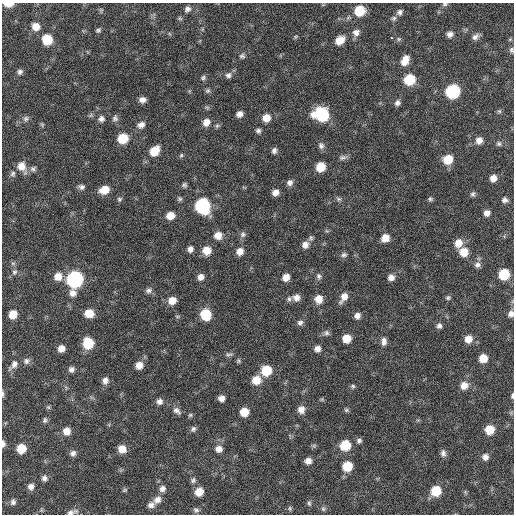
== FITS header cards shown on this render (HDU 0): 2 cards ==
NAXIS1  =                  512 / Axis length
NAXIS2  =                  512 / Axis length

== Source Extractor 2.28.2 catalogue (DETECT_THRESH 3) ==
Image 512 x 512 px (HDU 0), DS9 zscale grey, 1 PNG px = 1 image px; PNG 516 x 516 px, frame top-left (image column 1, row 512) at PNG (2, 3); no overlay
Background 59.4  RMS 8.4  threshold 25.3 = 3 sigma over >= 5 px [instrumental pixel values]
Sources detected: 162; all 162 listed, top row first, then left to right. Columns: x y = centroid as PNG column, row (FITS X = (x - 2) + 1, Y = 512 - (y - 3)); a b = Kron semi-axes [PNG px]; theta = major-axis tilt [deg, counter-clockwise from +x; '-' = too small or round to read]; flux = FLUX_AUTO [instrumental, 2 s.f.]
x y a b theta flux
8 4 8 4 -1 5500
445 4 7 5 15 1100
187 9 8 7 - 2100
359 11 9 8 - 15000
400 12 7 6 - 1800
394 18 8 6 45 1300
36 27 8 8 - 5200
98 30 6 5 - 1000
356 32 9 8 - 2900
450 34 7 7 - 2400
295 37 7 4 31 710
475 37 10 7 44 2400
392 38 3 3 - 3000
399 39 6 5 - 940
47 40 8 8 - 14000
340 40 9 7 37 7200
512 50 7 6 - 1400
242 56 8 6 0 1400
405 60 12 8 64 5700
20 72 7 6 - 1700
228 75 8 8 - 2200
203 78 7 6 - 1300
409 80 8 8 - 21000
208 91 7 6 - 1100
453 91 9 8 - 61000
142 100 7 5 0 2800
397 103 7 6 - 1900
499 111 6 5 - 940
239 114 6 6 - 2900
322 115 11 9 -14 41000
115 118 9 7 83 1700
266 118 8 8 - 6200
26 119 8 7 - 1700
101 119 8 7 - 2200
206 122 9 8 - 4200
42 125 6 5 - 750
141 125 9 7 30 2900
217 126 7 6 - 1100
258 131 6 6 - 1400
122 138 8 7 - 16000
479 140 8 7 - 3600
499 144 7 6 - 1300
321 146 9 7 -71 2000
154 151 10 8 50 10000
274 151 7 5 73 1800
181 155 6 5 - 860
342 157 11 7 8 1900
448 159 9 8 - 11000
22 166 13 9 -61 6400
320 167 8 7 - 11000
33 169 8 8 - 1800
13 174 8 7 - 1600
493 178 7 6 - 3900
290 182 8 7 - 2200
184 185 6 6 - 1200
81 187 7 6 - 1800
104 190 9 7 19 8000
275 193 7 6 - 3700
473 194 6 6 - 1200
119 199 6 6 - 1100
180 199 6 6 - 1100
339 199 8 5 -27 1300
430 199 6 5 - 1000
504 200 6 6 - 1800
202 206 9 9 - 79000
487 213 6 6 - 2800
170 216 8 7 - 6300
327 231 6 4 -18 790
243 234 8 7 - 1600
218 235 8 8 - 5300
311 238 8 6 80 1300
385 238 8 7 - 6100
458 243 9 8 - 5500
305 245 9 8 - 3200
190 249 6 5 - 2300
207 250 8 8 - 7100
240 251 7 7 - 4300
464 252 8 8 - 8400
344 255 8 6 15 1600
477 265 8 7 - 2100
14 272 8 6 48 1600
504 274 8 7 - 21000
58 276 9 9 - 5900
319 276 8 7 - 1600
201 277 7 7 - 3000
286 277 7 6 - 4300
391 277 7 7 - 2900
75 279 9 9 - 130000
148 290 8 7 - 1800
73 293 9 8 - 3700
344 297 11 6 58 4500
296 298 8 8 - 3400
448 298 7 6 - 1100
289 299 7 5 76 1400
318 299 8 8 - 6100
172 300 8 7 - 5600
89 313 8 7 - 8800
13 314 7 6 - 7300
205 314 9 8 - 17000
511 314 7 6 - 2400
357 316 6 6 - 2800
300 323 7 6 - 1900
439 326 7 7 - 1800
327 333 7 7 - 1600
346 338 7 7 - 8000
468 339 8 8 - 5200
384 341 11 7 87 2700
88 343 8 8 - 19000
61 348 6 6 - 4200
317 349 7 7 - 2800
229 354 11 5 1 1400
483 358 7 7 - 7000
26 361 9 8 - 2200
238 361 6 5 - 880
14 365 15 8 50 3500
139 365 8 7 - 5000
71 369 7 6 - 2000
266 371 9 8 - 16000
256 380 9 8 - 8700
105 381 8 8 - 3000
464 385 9 9 - 4800
353 386 6 6 - 1100
3 394 8 3 90 1000
512 396 6 3 84 1100
221 398 6 5 - 3000
159 401 8 7 - 2400
48 407 6 5 - 860
301 410 8 8 - 4100
346 410 6 5 - 970
177 411 12 7 -41 2600
244 412 7 7 - 8700
190 415 6 5 - 900
45 420 7 6 - 1200
193 429 7 7 - 1600
489 430 8 7 - 11000
66 431 8 8 - 5100
359 441 7 6 - 1500
3 444 7 4 -87 1800
345 445 8 8 - 17000
21 449 7 7 - 11000
122 449 8 8 - 6200
219 449 8 8 - 3700
73 453 8 7 - 2200
443 453 9 7 -84 2100
485 457 8 7 - 2800
308 461 7 6 - 3300
347 466 8 7 - 15000
44 478 7 7 - 2100
193 480 7 7 - 1400
31 486 7 6 - 2800
162 489 8 7 - 2700
124 490 7 4 27 790
436 491 8 8 - 16000
199 492 8 7 - 6800
157 500 11 8 43 4000
13 502 8 7 - 1800
309 503 7 5 -74 1100
151 505 9 7 7 2400
290 508 7 5 -83 800
323 509 6 5 - 1100
196 510 7 7 - 1500
72 512 14 5 17 2700
At the frame edge (FLAGS 8, measured only in part): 8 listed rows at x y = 8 4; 445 4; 512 50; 511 314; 3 394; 512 396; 3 444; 72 512